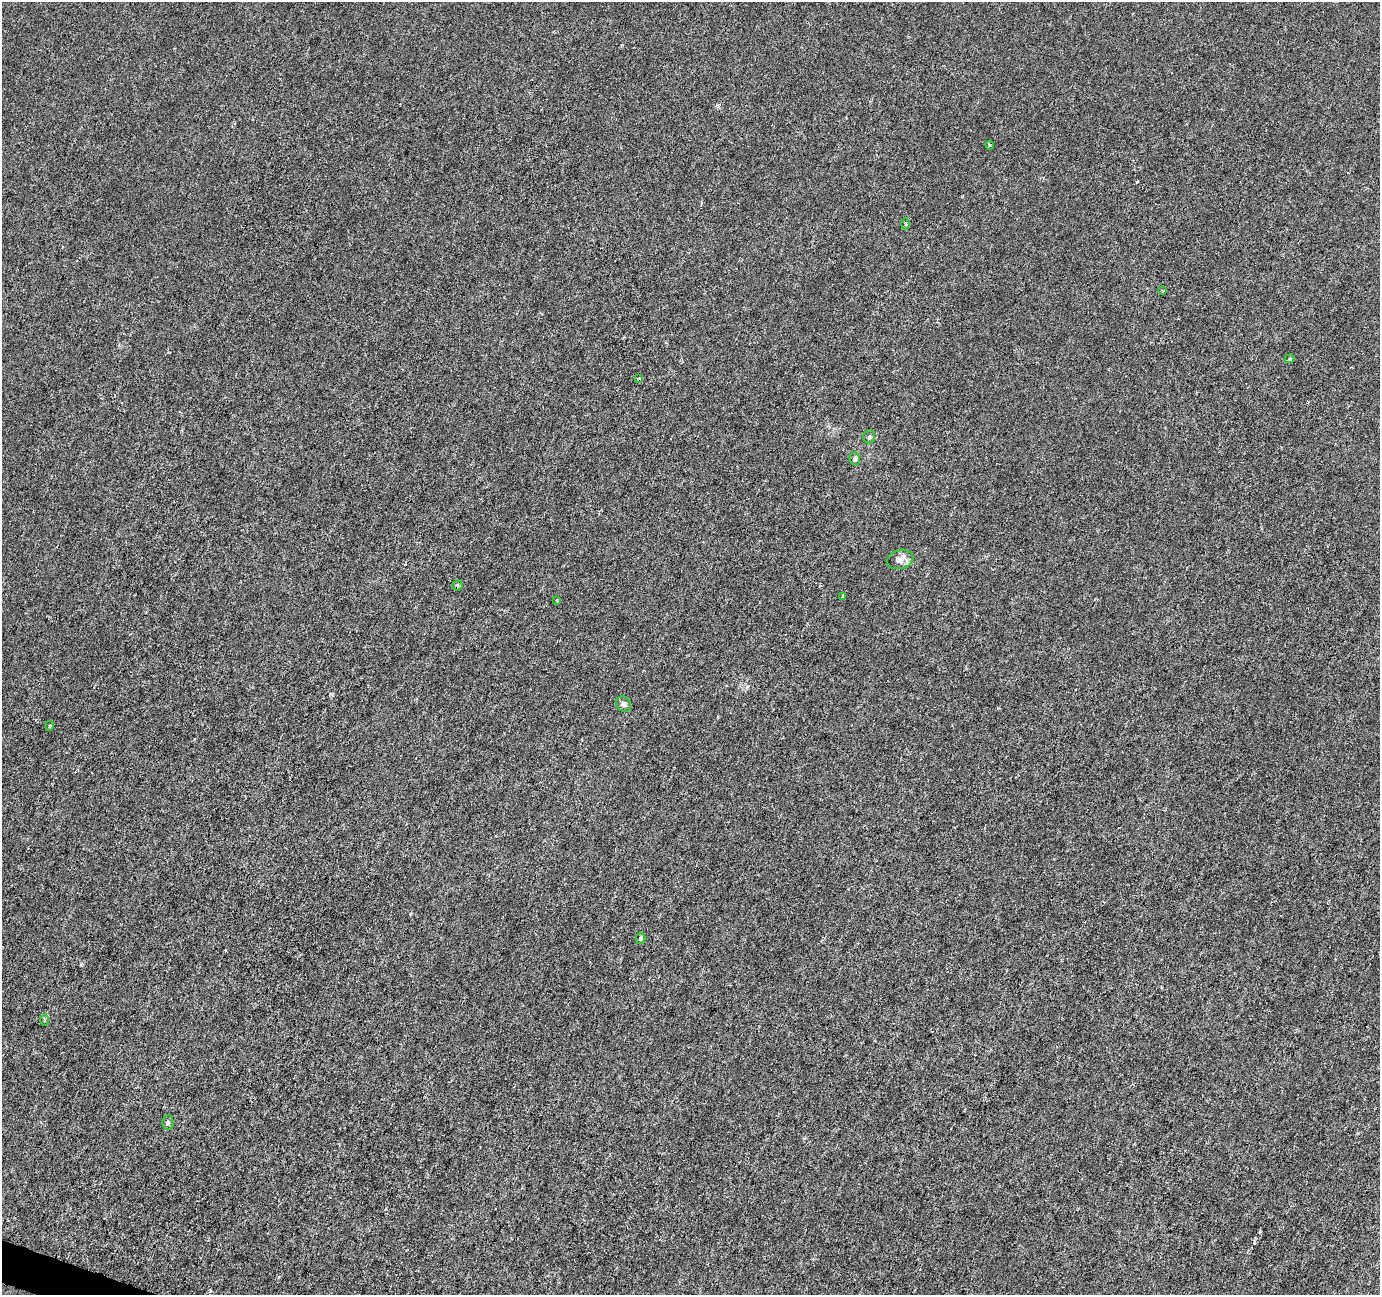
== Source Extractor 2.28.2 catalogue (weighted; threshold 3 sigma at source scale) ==
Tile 7 of 4 x 4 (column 3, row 2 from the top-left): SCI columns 2757-4134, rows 2798-4090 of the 5521 x 5659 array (HDU 1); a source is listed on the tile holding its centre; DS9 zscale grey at full resolution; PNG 1382 x 1297 px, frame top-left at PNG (2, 2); each listed source drawn as its Kron ellipse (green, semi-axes under 4 px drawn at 4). Shown black and unused: <1% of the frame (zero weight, under 3 of 6 exposures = <1% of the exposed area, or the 3 px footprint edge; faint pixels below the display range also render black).
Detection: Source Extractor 2.28.2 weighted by HDU 2 'WHT'; one run over the whole footprint, this tile lists its part. Background -9.02e-05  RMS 0.0012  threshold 0.00505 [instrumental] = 3 sigma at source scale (4.09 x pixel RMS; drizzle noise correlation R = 1.36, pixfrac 0.8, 0.0396/0.0396 arcsec/px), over >= 5 px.
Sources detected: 16; all 16 listed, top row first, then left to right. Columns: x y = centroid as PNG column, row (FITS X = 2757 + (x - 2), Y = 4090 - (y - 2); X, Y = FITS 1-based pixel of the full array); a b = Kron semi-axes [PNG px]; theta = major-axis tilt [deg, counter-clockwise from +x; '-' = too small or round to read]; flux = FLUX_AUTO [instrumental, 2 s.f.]
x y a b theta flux
990 145 4 4 - 0.14
906 224 5 3 - 0.14
1163 291 3 3 - 0.11
1290 359 5 4 - 0.15
639 379 4 3 - 0.2
869 437 6 6 - 0.24
855 459 7 5 -76 0.23
900 559 13 9 16 0.81
457 585 5 5 - 0.21
843 596 3 3 - 0.23
557 600 3 2 - 0.13
623 704 8 7 - 0.33
50 726 5 2 - 0.13
641 939 5 5 - 0.17
45 1020 5 3 - 0.13
168 1122 7 5 89 0.24